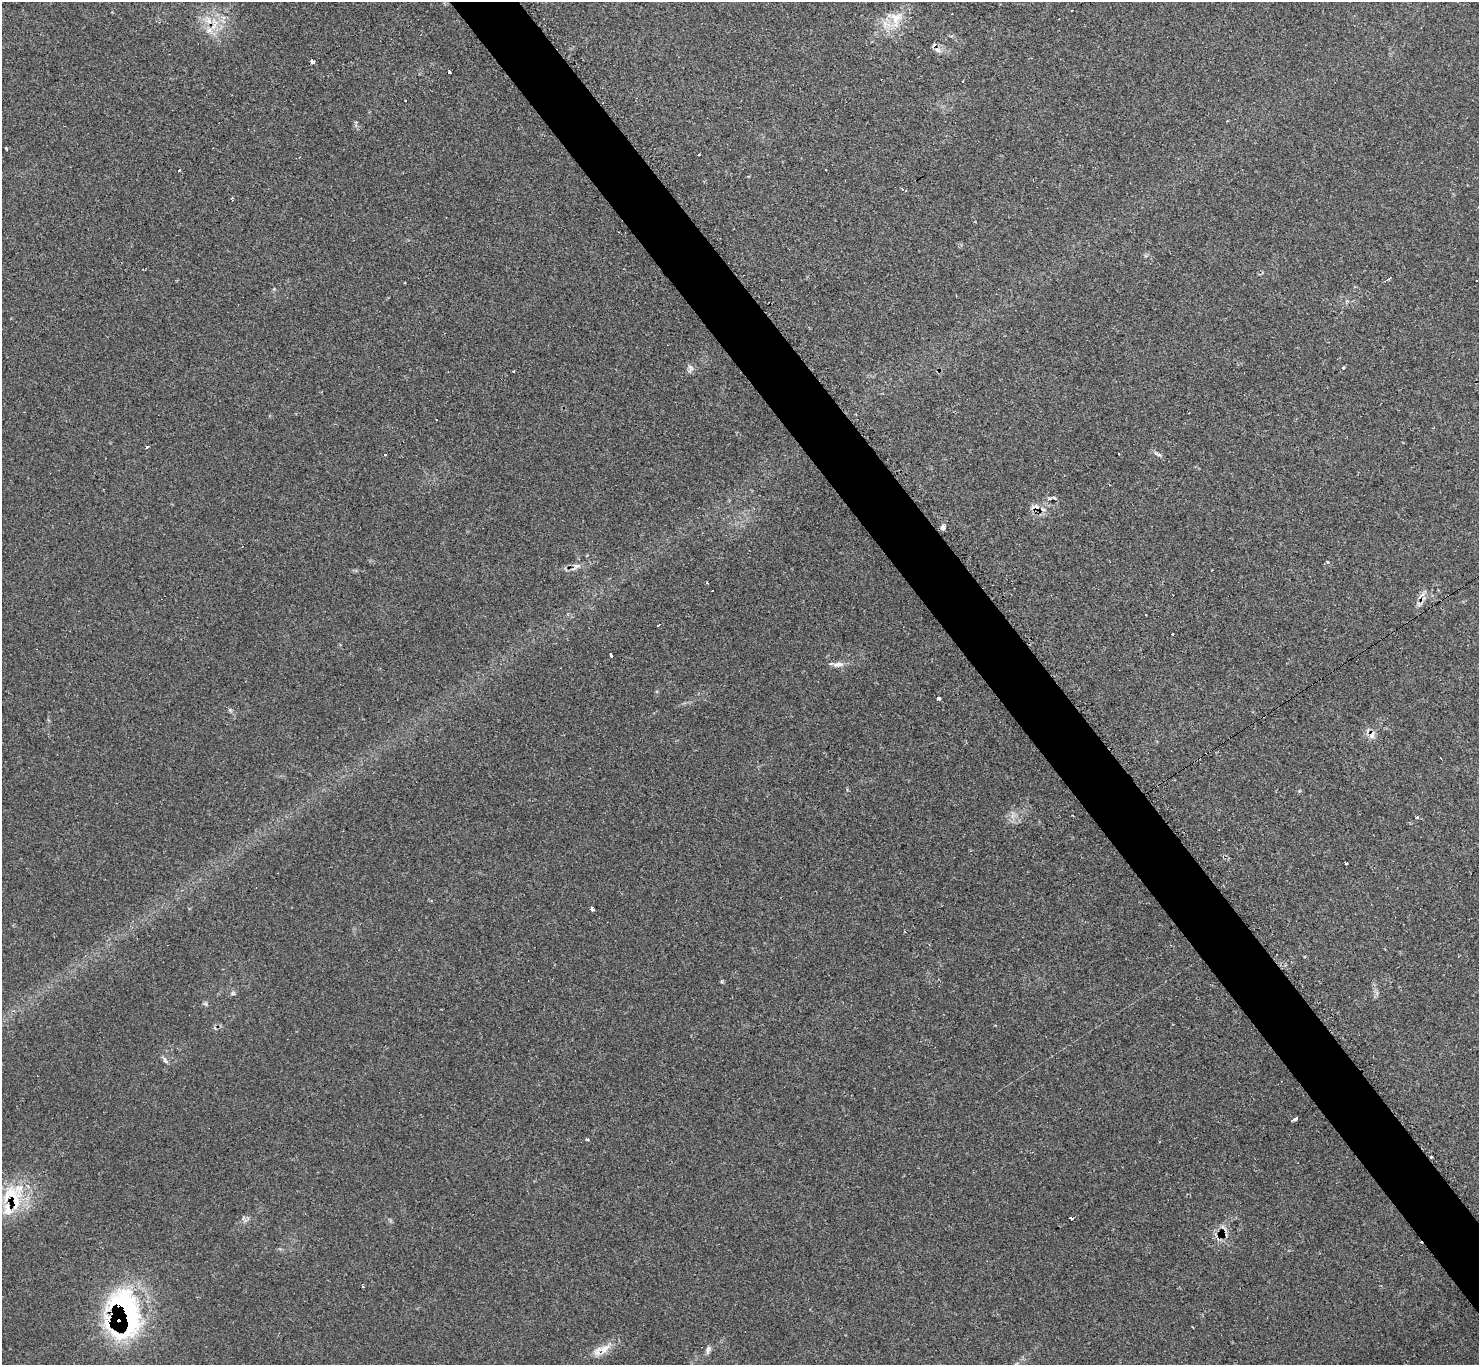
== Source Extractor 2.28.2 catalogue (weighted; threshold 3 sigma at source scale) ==
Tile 6 of 4 x 4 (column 2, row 2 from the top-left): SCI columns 1478-2954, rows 2880-4242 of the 5917 x 5907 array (HDU 1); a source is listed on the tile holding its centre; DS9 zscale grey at full resolution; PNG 1481 x 1367 px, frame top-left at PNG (2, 2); no overlay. Shown black and unused: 4% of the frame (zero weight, under 2 of 3 exposures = <1% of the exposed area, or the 3 px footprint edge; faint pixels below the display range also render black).
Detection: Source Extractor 2.28.2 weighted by HDU 2 'WHT'; one run over the whole footprint, this tile lists its part. Background 0.0673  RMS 0.0062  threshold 0.0279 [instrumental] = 3 sigma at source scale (4.5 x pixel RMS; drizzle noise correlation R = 1.50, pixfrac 1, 0.05/0.05 arcsec/px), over >= 5 px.
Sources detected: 60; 13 cosmic-ray / hot-pixel residue — not listed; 3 inside a brighter listed object's ellipse — not listed separately; the other 44 listed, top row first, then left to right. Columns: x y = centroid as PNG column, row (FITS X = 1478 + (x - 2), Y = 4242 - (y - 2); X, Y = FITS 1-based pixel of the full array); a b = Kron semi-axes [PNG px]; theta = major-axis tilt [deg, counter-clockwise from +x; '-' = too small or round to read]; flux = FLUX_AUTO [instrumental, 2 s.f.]
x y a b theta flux
895 18 25 22 -49 16
208 20 15 8 -67 7.1
938 50 9 8 - 2.9
312 62 4 3 - 13
449 72 3 3 - 2.5
6 148 3 2 - 0.65
699 154 3 2 - 1.4
179 170 3 3 - 1.4
902 189 3 2 - 0.9
232 199 6 2 88 0.64
1388 279 6 3 30 0.85
1477 280 3 2 - 0.63
1343 367 3 3 - 1.7
690 368 12 8 88 2.3
147 447 3 3 - 2.2
1119 454 2 2 - 0.67
1157 454 12 5 -31 1.8
1055 498 7 4 -27 1.1
1035 507 12 7 0 3.7
943 527 6 6 - 2.1
1327 562 4 3 - 0.75
576 567 17 6 34 3.5
1422 594 13 2 41 1.4
1419 604 7 4 -89 1.5
1172 633 3 3 - 1.8
611 656 4 3 - 3.1
838 664 15 7 4 3.9
939 698 4 3 - 1.7
230 710 5 5 - 0.94
1372 735 11 8 65 3.7
1417 817 3 3 - 1.8
1346 863 3 3 - 2.8
593 909 3 3 - 13
233 993 6 6 - 1.2
205 1004 7 5 -30 1
165 1060 11 5 -49 1.7
1295 1118 5 3 - 6.8
587 1139 3 3 - 3.2
1431 1157 3 3 - 0.84
11 1194 30 19 41 28
1071 1219 3 3 - 11
126 1312 63 40 -81 130
604 1349 24 10 40 8
708 1350 12 6 68 2.3
Overlapping masked pixels (flux is a lower limit): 7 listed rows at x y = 208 20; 938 50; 1035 507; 1372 735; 1431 1157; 11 1194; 126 1312